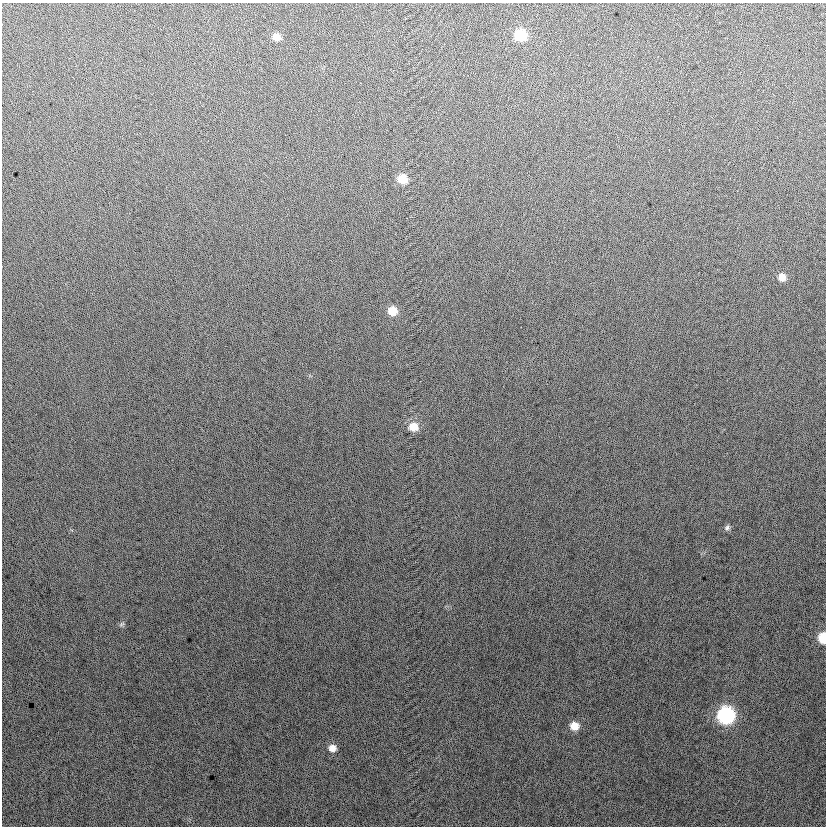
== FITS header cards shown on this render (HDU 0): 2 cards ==
NAXIS1  =                  824
NAXIS2  =                  824

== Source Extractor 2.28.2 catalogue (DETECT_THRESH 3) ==
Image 824 x 824 px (HDU 0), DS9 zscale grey, 1 PNG px = 1 image px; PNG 828 x 828 px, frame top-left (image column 1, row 824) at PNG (2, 3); no overlay
Background 11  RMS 13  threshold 40.3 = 3 sigma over >= 5 px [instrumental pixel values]
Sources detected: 12; all 12 listed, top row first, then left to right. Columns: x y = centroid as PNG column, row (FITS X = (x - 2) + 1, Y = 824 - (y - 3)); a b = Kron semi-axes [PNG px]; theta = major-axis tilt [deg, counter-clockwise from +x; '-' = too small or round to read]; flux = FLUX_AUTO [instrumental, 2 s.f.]
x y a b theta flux
520 35 10 9 - 33000
276 37 9 8 - 6800
402 179 9 9 - 14000
782 277 9 8 - 6600
392 311 10 9 - 11000
413 427 11 10 - 12000
727 528 8 7 - 2500
122 624 8 5 36 1900
823 638 9 7 -88 21000
726 715 10 10 - 150000
574 726 9 9 - 11000
332 748 10 9 - 6600
At the frame edge (FLAGS 8, measured only in part): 1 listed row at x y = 823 638